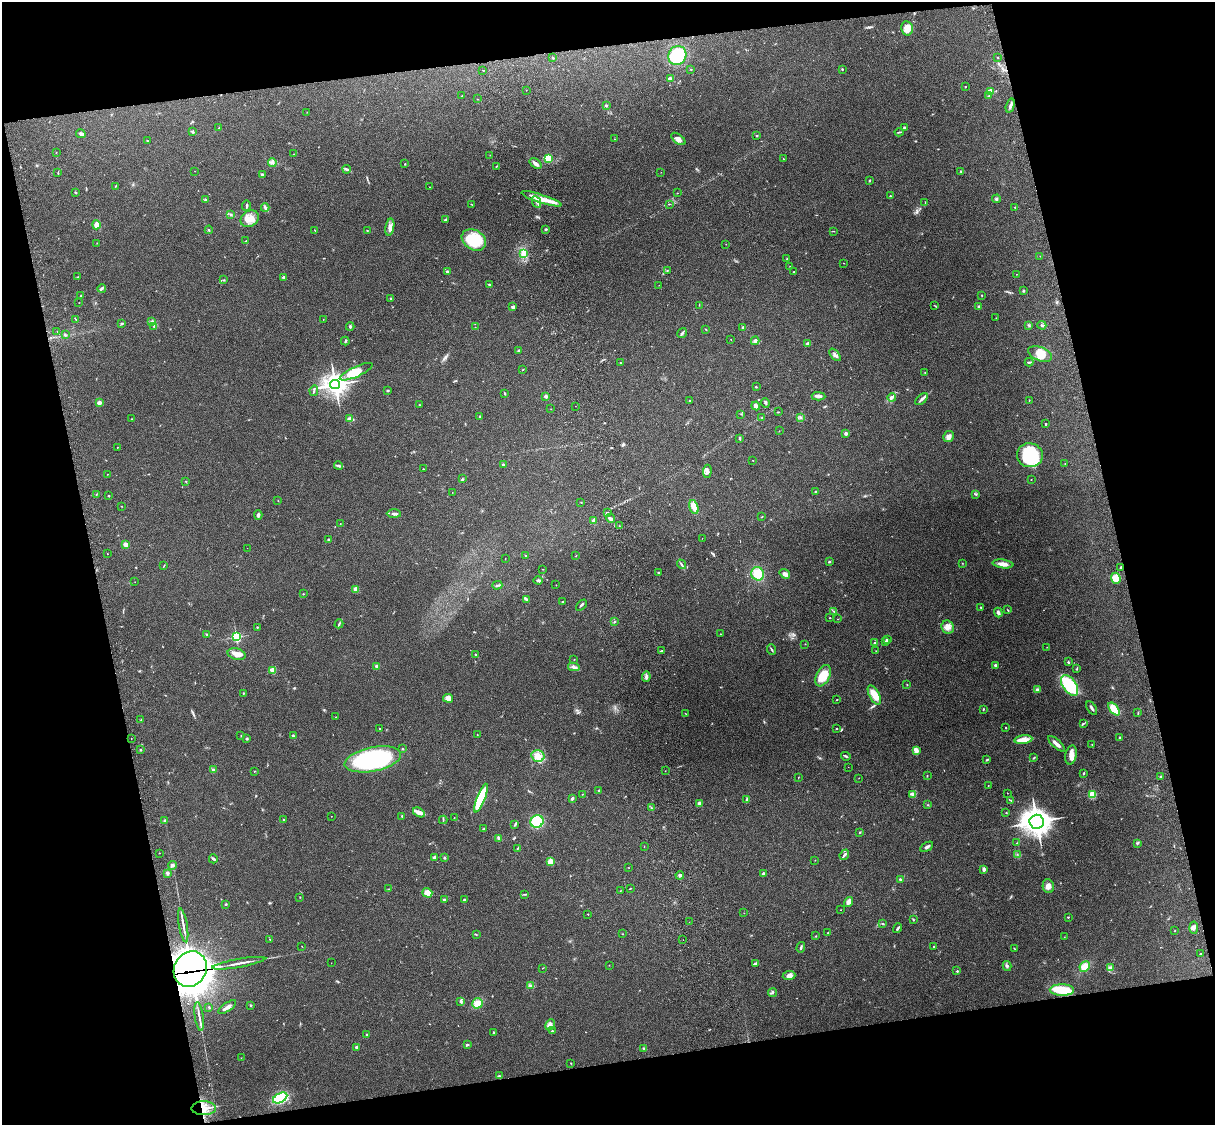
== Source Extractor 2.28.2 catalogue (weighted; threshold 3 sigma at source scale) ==
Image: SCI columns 119-4969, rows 164-4652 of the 5090 x 4929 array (HDU 1 of 3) = the unmasked area's bounding box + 8 px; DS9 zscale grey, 4 x 4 block average (1 PNG px = mean of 4 x 4 image px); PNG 1217 x 1127 px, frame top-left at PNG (2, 2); each listed source drawn as its Kron ellipse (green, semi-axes under 4 px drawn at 4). Shown black and unused: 25% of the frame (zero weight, under 3 of 4 exposures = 6% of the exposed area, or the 3 px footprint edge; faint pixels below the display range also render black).
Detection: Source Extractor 2.28.2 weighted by HDU 2 'WHT'. Background 0.29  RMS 0.0093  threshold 0.0419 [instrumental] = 3 sigma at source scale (4.5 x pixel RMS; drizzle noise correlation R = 1.50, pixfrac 1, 0.05/0.05 arcsec/px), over >= 5 px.
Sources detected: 420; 1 too faint to see at this stretch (4 x 4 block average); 3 inside a brighter object's white glare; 2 cosmic-ray / hot-pixel residue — neither listed nor drawn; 2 coinciding with a brighter row at this scale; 14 inside a brighter listed object's ellipse — not listed separately; the other 398 listed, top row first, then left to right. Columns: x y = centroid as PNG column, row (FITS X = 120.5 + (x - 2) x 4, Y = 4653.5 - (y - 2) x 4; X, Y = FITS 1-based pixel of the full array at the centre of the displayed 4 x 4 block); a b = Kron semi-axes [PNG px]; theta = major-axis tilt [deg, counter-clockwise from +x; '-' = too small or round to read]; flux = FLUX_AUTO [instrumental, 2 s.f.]
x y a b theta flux
907 28 7 6 - 67
677 56 10 8 61 360
998 57 2 2 - 2.3
553 58 2 2 - 3.4
691 69 2 2 - 3
842 69 2 2 - 4.5
483 70 2 2 - 1.9
670 79 2 2 - 75
965 87 2 2 - 2.9
526 90 2 2 - 1.2
990 91 2 2 - 95
462 96 2 2 - 2.9
989 96 3 2 - 5
478 99 2 2 - 2.1
606 105 2 2 - 6.2
1010 106 7 3 73 15
307 112 2 2 - 1.7
219 128 2 2 - 2.3
905 128 2 2 - 55
193 132 3 2 - 6.5
899 132 5 2 - 6.1
81 134 5 3 - 12
756 135 2 2 - 9
614 139 2 2 - 1.2
678 139 8 4 -37 25
147 141 2 2 - 3.5
56 153 2 2 - 1.4
293 154 2 2 - 2
490 155 2 2 - 1.5
548 158 4 4 - 72
783 159 2 2 - 2.4
272 163 4 3 - 12
405 164 2 2 - 2.7
536 164 7 2 -38 25
496 166 3 2 - 3
347 169 4 2 - 8.2
195 171 2 2 - 1.4
961 171 3 2 - 4.1
661 172 2 2 - 0.87
58 173 3 2 - 2.1
262 174 3 2 - 12
869 180 2 2 - 4.9
115 186 2 2 - 2.4
430 187 2 2 - 1.3
75 192 4 2 - 3
677 193 2 2 - 1.9
891 196 2 2 - 2.5
542 199 21 4 -18 65
996 199 4 2 - 6.4
206 200 3 2 - 11
537 202 6 2 -65 12
925 203 2 2 - 2.2
472 204 4 2 - 2.4
669 204 3 2 - 2.6
247 206 5 2 - 6.4
1015 207 2 2 - 6.2
265 208 4 4 - 11
230 215 4 2 - 6.4
250 219 10 7 34 56
445 220 2 2 - 4
96 225 4 4 - 32
390 227 8 3 79 23
546 229 3 2 - 5.7
209 230 4 2 - 5.1
315 230 2 2 - 2.2
367 230 2 2 - 2
833 231 2 2 - 2.2
474 240 13 9 -32 180
245 241 3 2 - 2.3
97 243 2 2 - 1.7
726 244 2 2 - 1.1
523 254 3 2 - 8.8
1040 256 2 2 - 1.5
787 259 2 2 - 2.2
844 263 2 2 - 1.2
790 266 2 2 - 1.8
667 270 2 2 - 2.3
794 271 2 2 - 1.8
447 272 2 2 - 30
1016 274 2 2 - 1
78 277 2 2 - 2.7
284 278 2 2 - 54
223 280 3 2 - 3.4
489 284 3 2 - 4.8
659 285 2 2 - 1.3
102 288 4 2 - 7.6
1023 291 2 2 - 6.9
982 295 2 2 - 8.4
80 296 2 2 - 2.1
391 298 2 2 - 12
79 303 2 2 - 1.5
699 305 2 2 - 1.2
935 306 2 2 - 1.9
978 306 3 2 - 7.1
513 307 3 2 - 5.5
996 318 2 2 - 1.6
323 319 2 2 - 1.4
76 320 2 2 - 2.6
151 321 3 2 - 7.4
122 324 3 2 - 4.2
1029 325 2 2 - 2.6
1042 325 4 3 - 8.8
153 326 2 2 - 2.1
350 326 4 2 - 7.1
475 327 2 2 - 1.1
743 328 3 2 - 14
706 329 2 2 - 2.1
57 331 2 2 - 2
682 333 5 2 - 8.8
65 335 3 2 - 4.4
731 339 2 2 - 1.9
345 341 4 2 - 6.6
755 341 4 4 - 14
808 344 3 3 - 13
519 351 3 3 - 6.7
1040 354 12 7 -21 77
835 355 7 3 -48 18
1029 362 4 2 - 7.2
620 363 3 2 - 3.3
523 369 2 2 - 2.3
356 372 18 5 24 140
925 372 2 2 - 2.6
335 385 5 4 - 4300
756 387 2 2 - 4
314 391 5 2 - 7.3
388 391 2 2 - 2.9
504 393 3 2 - 3.4
546 396 2 2 - 46
818 396 7 3 -1 17
892 397 4 2 - 26
921 399 7 3 43 15
1029 400 2 2 - 1.8
690 401 2 2 - 10
99 403 2 2 - 100
765 403 5 2 - 7.7
420 405 2 2 - 3.1
575 406 2 2 - 0.83
756 406 4 3 - 24
551 409 2 2 - 1.1
778 412 3 2 - 3.1
741 414 2 2 - 2.2
480 416 2 2 - 6.2
800 417 3 2 - 3.9
762 418 2 2 - 2.6
131 419 2 2 - 2.6
350 419 4 3 - 17
1046 424 2 2 - 4.4
779 431 2 2 - 1.4
846 433 2 2 - 47
948 437 6 5 - 27
739 439 4 2 - 4.7
117 447 2 2 - 1.5
1030 455 13 12 - 310
753 460 2 2 - 3.2
1065 464 2 2 - 2
503 465 2 2 - 23
339 466 4 3 - 9.1
423 469 2 2 - 1.6
707 471 6 3 84 16
107 474 2 2 - 1.8
462 479 2 2 - 3.4
1031 479 2 2 - 2.5
186 481 2 2 - 4.5
815 491 2 2 - 3.5
452 492 2 2 - 0.94
976 494 2 2 - 3.7
96 495 2 2 - 2.4
109 496 2 2 - 9.9
278 501 2 2 - 2.2
581 502 2 2 - 2.4
121 506 2 2 - 1.8
694 507 7 3 -71 69
607 512 3 2 - 3.3
394 514 7 2 0 16
258 515 4 3 - 14
762 516 2 2 - 1.8
611 518 5 3 - 11
594 520 2 2 - 65
340 524 2 2 - 1.3
619 526 2 2 - 1.4
702 538 2 2 - 0.93
329 540 2 2 - 33
126 545 2 2 - 130
247 548 2 2 - 1
107 554 2 2 - 1.5
525 556 2 2 - 7
576 556 2 2 - 1.4
505 558 2 2 - 1.1
829 562 2 2 - 8.5
962 563 2 2 - 1.5
681 564 5 2 - 8.3
1003 564 10 3 -7 40
164 565 2 2 - 1.8
1121 567 4 2 - 8.5
543 569 2 2 - 1.6
658 573 3 2 - 5.7
758 574 7 6 - 99
785 574 5 3 - 21
1116 578 5 4 - 50
538 580 4 2 - 10
135 582 2 2 - 1.2
497 585 5 2 - 8.4
556 585 2 2 - 1.7
356 589 2 2 - 140
303 594 2 2 - 3.2
526 599 3 2 - 5.9
562 601 2 2 - 2.4
581 605 6 2 45 8.5
981 607 3 2 - 5.1
1008 610 4 2 - 3.3
834 611 3 2 - 5.5
998 612 5 3 - 14
830 618 2 2 - 3
838 619 2 2 - 1.7
614 622 2 2 - 3
339 624 4 2 - 5.8
257 627 2 2 - 2.7
948 627 7 6 - 30
207 634 3 2 - 4.6
720 634 2 2 - 2.3
236 637 2 2 - 730
887 640 2 2 - 14
886 641 2 2 - 16
874 643 2 2 - 4.7
805 644 2 2 - 1.7
1047 647 2 2 - 0.98
771 649 5 2 - 5.5
662 651 3 2 - 5.1
876 651 3 2 - 2.8
236 654 9 5 -15 44
475 655 3 2 - 4.6
574 659 2 2 - 1.2
1068 662 4 2 - 4.9
995 665 2 2 - 33
377 666 2 2 - 80
574 667 6 3 -11 16
1077 669 3 2 - 3.3
272 670 2 2 - 180
823 676 11 6 65 100
646 677 5 3 - 14
907 685 2 2 - 2.3
1070 685 11 6 -56 270
1037 689 3 3 - 7
243 693 2 2 - 7
874 695 11 5 -62 81
448 698 5 4 - 31
837 699 2 2 - 2.8
1092 708 7 2 -58 13
983 709 2 2 - 3.4
1114 709 7 3 -50 120
685 713 2 2 - 1.6
1138 713 2 2 - 1.7
336 717 2 2 - 2.9
141 720 2 2 - 2.6
1083 723 3 2 - 5.2
1006 727 2 2 - 2.5
380 729 2 2 - 2.5
836 729 2 2 - 3.5
477 734 2 2 - 3.9
241 736 2 2 - 2.4
293 736 3 2 - 6.5
131 738 2 2 - 1.9
1120 738 3 2 - 6.1
247 739 2 2 - 5.9
1023 740 9 4 7 54
1056 744 11 3 -43 29
1092 744 2 2 - 2.2
402 749 2 2 - 4.2
141 750 2 2 - 3.2
916 750 3 2 - 42
1071 755 10 5 77 44
538 756 6 5 - 37
846 756 5 2 - 8.2
1034 758 3 2 - 4.4
373 759 28 12 12 760
987 759 3 2 - 5.4
848 767 2 2 - 0.93
213 770 3 3 - 8.5
254 771 3 2 - 2.2
665 771 2 2 - 1.8
1084 773 2 2 - 5.4
927 776 3 2 - 2.8
798 777 2 2 - 1.7
1161 777 2 2 - 26
859 778 2 2 - 1.3
988 786 2 2 - 2.4
599 790 3 2 - 3.8
1007 793 2 2 - 1.8
582 794 2 2 - 2.1
913 794 4 3 - 10
1092 794 2 2 - 410
481 798 15 4 69 270
572 798 3 2 - 9.8
746 800 4 2 - 7.1
1010 800 3 2 - 3.1
699 804 2 2 - 71
928 805 2 2 - 3
651 807 2 2 - 2.4
419 812 6 4 -31 24
1006 813 2 2 - 3
331 816 2 2 - 1.3
402 816 2 2 - 7.4
454 818 2 2 - 2.2
284 820 2 2 - 13
443 820 4 2 - 5.1
165 821 2 2 - 40
537 821 6 6 - 180
1037 822 7 7 - 4900
515 825 2 2 - 2.4
484 829 3 2 - 3.5
860 832 3 2 - 3.3
498 838 4 2 - 12
1017 843 2 2 - 2.6
1138 843 2 2 - 2.4
644 847 2 2 - 1.4
927 847 7 3 31 12
517 848 4 2 - 4.4
159 853 2 2 - 1.5
1017 854 2 2 - 2.8
844 855 5 2 - 13
434 857 4 3 - 8.6
444 857 2 2 - 7.6
213 859 4 2 - 9.7
815 860 2 2 - 1.1
550 862 3 3 - 47
173 865 4 2 - 9
629 868 2 2 - 1.3
984 869 3 2 - 23
167 873 3 3 - 11
763 873 3 3 - 7.1
680 875 4 2 - 9.8
900 879 3 2 - 5.9
1048 886 7 5 -77 29
630 888 3 2 - 3.2
389 889 2 2 - 1.7
620 891 2 2 - 1.6
427 893 5 4 - 41
524 894 2 2 - 2.5
300 897 2 2 - 2.7
444 900 2 2 - 4.3
464 900 4 2 - 7.3
849 902 5 4 - 27
226 904 3 2 - 5.5
841 910 2 2 - 2.9
744 913 2 2 - 1.1
588 914 2 2 - 2.6
1068 917 2 2 - 8.7
913 919 3 2 - 4.2
689 922 2 2 - 0.97
883 924 2 2 - 4.5
183 925 17 2 -80 27
898 928 5 2 - 10
1194 928 6 3 -86 15
1175 931 2 2 - 2.2
828 933 2 2 - 4.1
476 934 2 2 - 2
623 934 2 2 - 1.8
816 936 2 2 - 2.2
1064 937 2 2 - 1.4
270 939 2 2 - 2.4
683 940 2 2 - 0.91
302 946 2 2 - 1.4
934 946 2 2 - 8.4
801 947 5 2 - 7.3
1014 948 4 2 - 2.1
1200 954 2 2 - 8.8
239 963 27 2 10 36
331 963 2 2 - 0.95
755 963 4 2 - 8.5
609 965 2 2 - 1.5
1007 966 5 3 - 10
1085 966 6 4 47 54
543 968 2 2 - 1.7
1111 968 4 3 - 19
190 969 18 16 60 7500
957 971 2 2 - 4.5
789 976 6 4 4 25
530 986 3 2 - 4.7
1062 990 12 5 -1 110
772 993 4 2 - 5.4
461 1001 4 3 - 8.8
477 1003 5 5 - 65
250 1005 2 2 - 15
209 1007 2 2 - 3.6
227 1007 10 3 35 23
199 1016 14 2 -82 22
550 1025 6 3 63 17
552 1031 2 2 - 15
493 1032 2 2 - 5
367 1034 3 2 - 4.9
467 1045 2 2 - 9.8
357 1047 4 3 - 10
644 1048 2 2 - 5.2
241 1058 2 2 - 0.82
571 1063 2 2 - 1.8
499 1076 3 2 - 4.8
280 1098 8 4 30 370
204 1108 12 7 0 80
Overlapping masked pixels (flux is a lower limit): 2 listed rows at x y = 190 969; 204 1108
Diffuse or blended objects may show on this block-average render without a row.